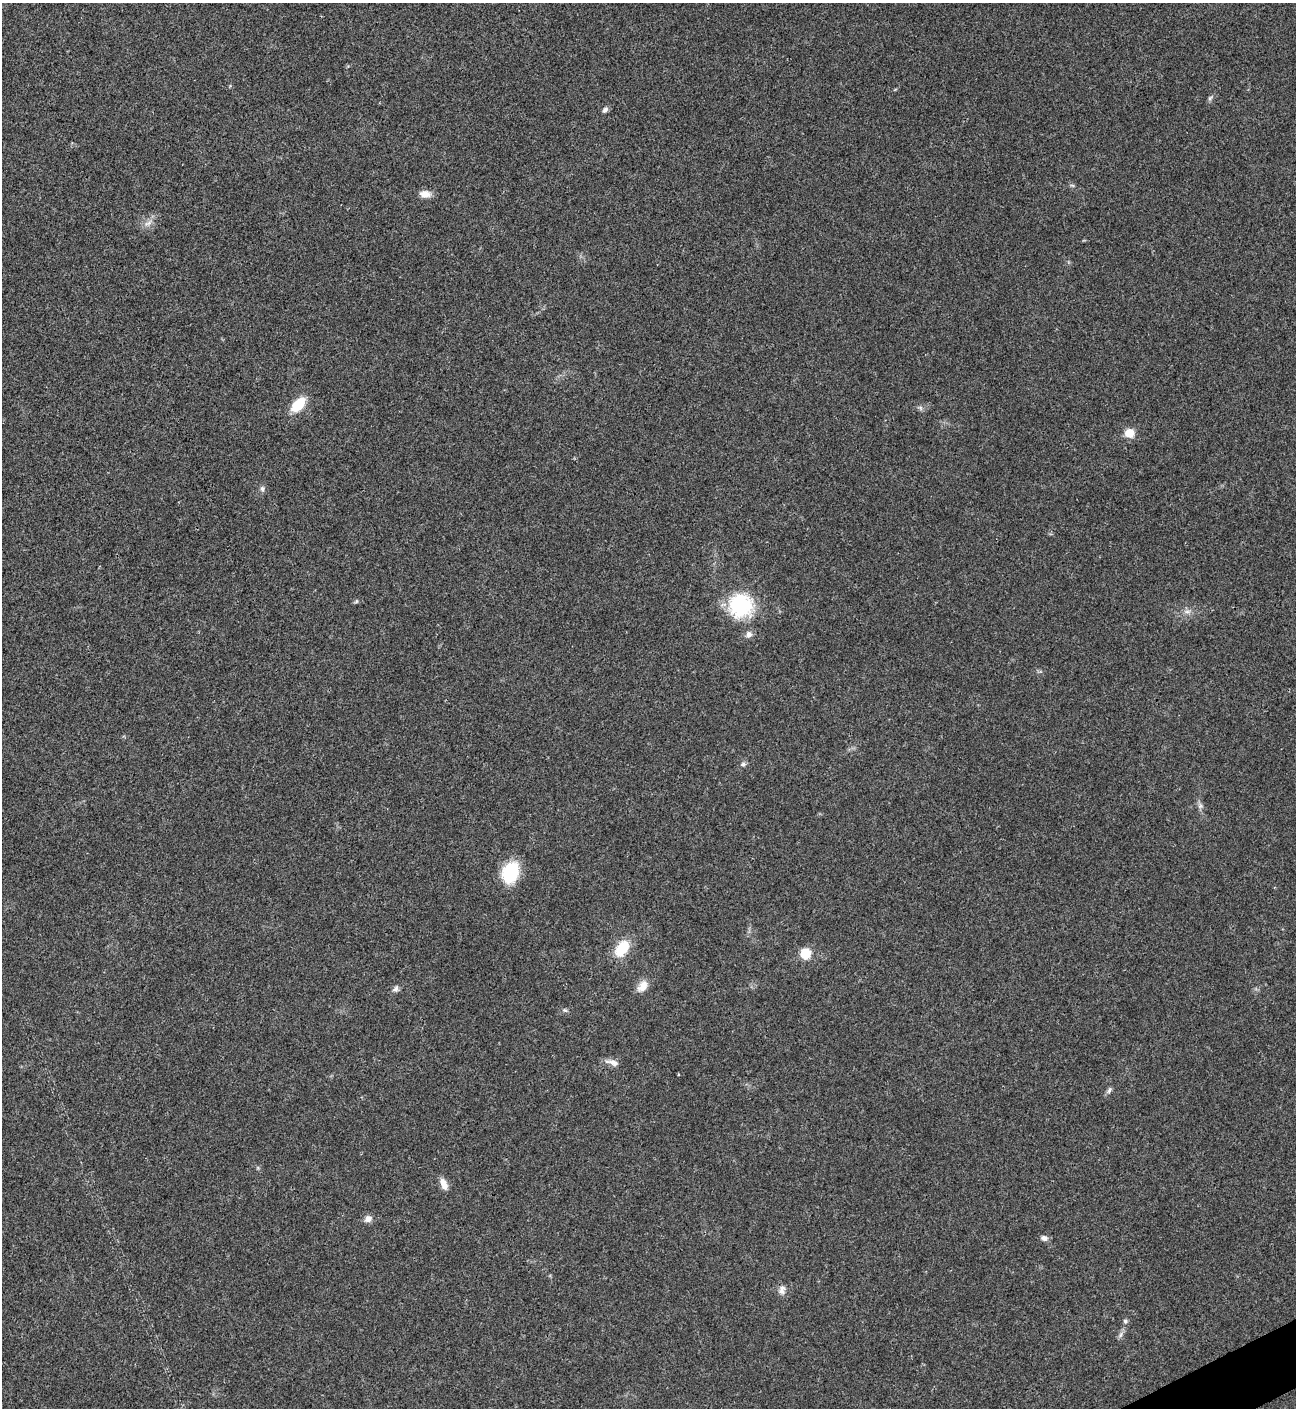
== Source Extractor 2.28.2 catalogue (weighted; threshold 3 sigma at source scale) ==
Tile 6 of 4 x 4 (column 2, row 2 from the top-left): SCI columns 1582-2875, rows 2817-4222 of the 5621 x 5633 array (HDU 1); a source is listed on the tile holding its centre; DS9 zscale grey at full resolution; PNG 1298 x 1410 px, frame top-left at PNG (2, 3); no overlay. Shown black and unused: <1% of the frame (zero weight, under 3 of 4 exposures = <1% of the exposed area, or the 3 px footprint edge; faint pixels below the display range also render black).
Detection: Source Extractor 2.28.2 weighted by HDU 2 'WHT'; one run over the whole footprint, this tile lists its part. Background 0.0209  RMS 0.0041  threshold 0.0185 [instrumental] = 3 sigma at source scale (4.5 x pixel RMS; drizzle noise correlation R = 1.50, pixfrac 1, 0.05/0.05 arcsec/px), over >= 5 px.
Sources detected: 28; all 28 listed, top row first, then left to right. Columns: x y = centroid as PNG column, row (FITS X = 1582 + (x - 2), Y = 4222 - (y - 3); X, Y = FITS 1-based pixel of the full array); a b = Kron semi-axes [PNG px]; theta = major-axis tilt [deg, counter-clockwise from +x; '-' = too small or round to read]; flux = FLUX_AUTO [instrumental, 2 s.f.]
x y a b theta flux
1210 98 7 5 47 0.8
605 110 8 6 49 1.2
425 194 13 9 -3 3.3
148 223 15 6 27 2.3
298 405 14 8 47 14
920 408 7 6 - 0.97
1129 433 7 7 - 7.5
262 488 7 6 - 1.1
356 601 6 4 59 0.56
741 605 31 29 -12 27
1187 612 10 5 0 1.4
749 634 10 8 40 1.9
743 764 7 6 - 1.1
1200 806 7 6 - 1.1
510 873 19 14 69 23
622 948 16 10 54 14
805 953 9 9 - 9.4
642 986 17 11 56 3.9
396 988 10 6 55 1.4
565 1010 7 5 -21 0.77
613 1062 19 7 -14 2.6
1109 1090 10 5 65 1.1
444 1184 16 8 -67 3.1
368 1219 10 7 33 2.3
1044 1238 9 6 -16 1.7
782 1290 13 9 80 2.3
1125 1321 6 5 - 0.79
1120 1335 9 4 71 1